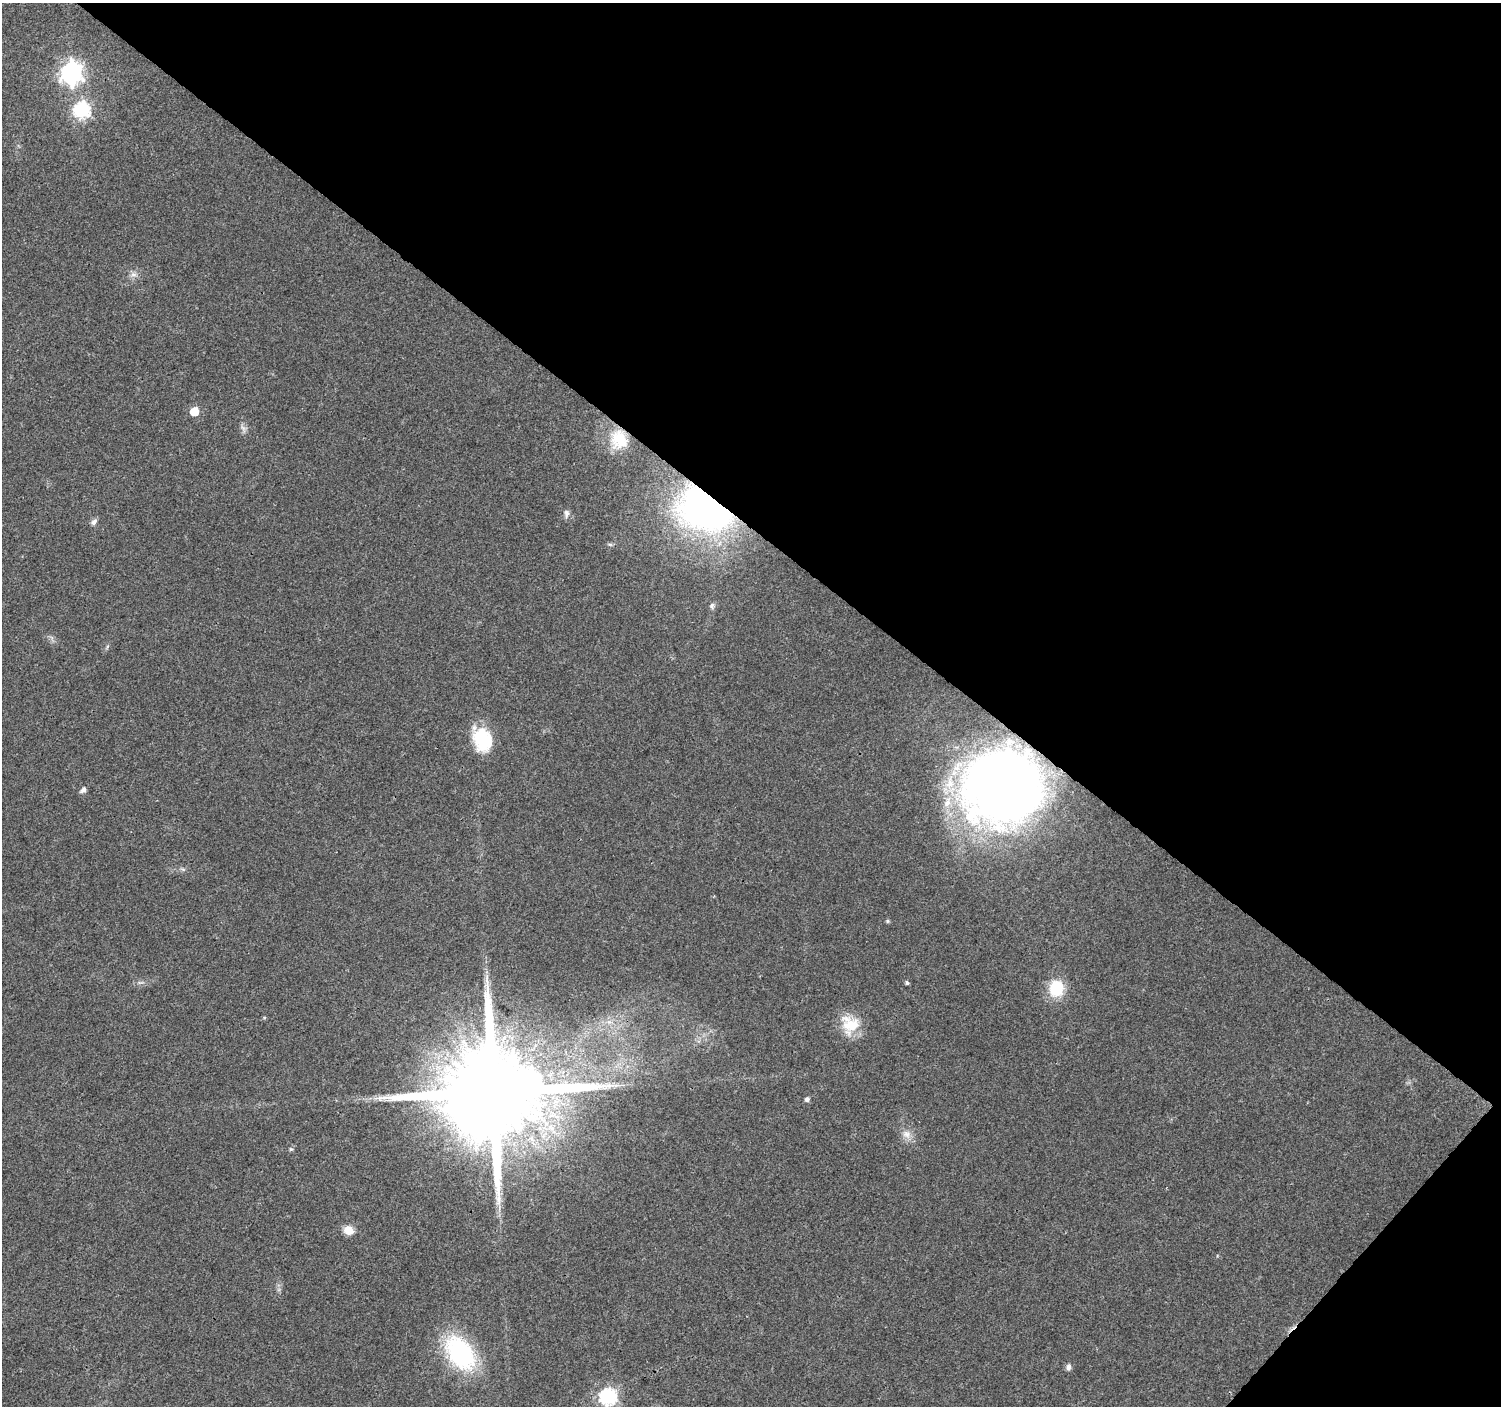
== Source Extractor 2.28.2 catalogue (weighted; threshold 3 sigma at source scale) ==
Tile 8 of 4 x 4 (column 4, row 2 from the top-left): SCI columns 4505-6003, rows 2983-4386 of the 6010 x 6031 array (HDU 1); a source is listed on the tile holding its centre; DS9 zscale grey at full resolution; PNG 1503 x 1408 px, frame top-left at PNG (2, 3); no overlay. Shown black and unused: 40% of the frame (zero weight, under 3 of 4 exposures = <1% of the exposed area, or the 3 px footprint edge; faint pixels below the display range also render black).
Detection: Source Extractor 2.28.2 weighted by HDU 2 'WHT'; one run over the whole footprint, this tile lists its part. Background 0.0216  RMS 0.0035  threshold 0.0159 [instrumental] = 3 sigma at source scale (4.5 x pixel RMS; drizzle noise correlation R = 1.50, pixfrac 1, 0.0396/0.0396 arcsec/px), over >= 5 px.
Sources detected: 30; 1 long thin detection or spike segment (spike, bleed or trail) — not listed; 3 inside a brighter listed object's ellipse — not listed separately; the other 26 listed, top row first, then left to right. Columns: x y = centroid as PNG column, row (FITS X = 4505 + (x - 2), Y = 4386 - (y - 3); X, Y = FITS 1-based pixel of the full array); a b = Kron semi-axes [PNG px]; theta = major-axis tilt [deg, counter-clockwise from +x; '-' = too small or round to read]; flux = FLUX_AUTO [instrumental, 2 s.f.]
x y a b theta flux
71 73 9 8 - 200
81 110 7 7 - 78
133 274 9 6 -6 1.4
194 411 6 5 - 10
243 429 12 5 -63 1.2
622 442 27 21 -61 10
707 507 36 28 -14 190
566 513 10 6 89 1.4
94 522 9 6 50 1.3
610 544 7 4 -2 0.6
712 606 8 6 85 0.99
482 739 26 18 -67 18
1002 787 61 57 22 330
83 790 7 5 38 1.6
887 921 5 5 - 0.49
907 983 6 4 -73 0.54
1056 988 20 17 86 12
850 1025 25 23 -71 10
493 1092 27 22 36 11000
807 1099 5 5 - 1.2
907 1134 13 10 -33 3
291 1149 6 5 - 0.53
348 1230 12 10 -32 3.8
460 1353 28 18 -55 58
1068 1367 9 6 87 1.2
608 1397 7 7 - 95
Overlapping masked pixels (flux is a lower limit): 4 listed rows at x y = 622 442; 707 507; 1002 787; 493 1092